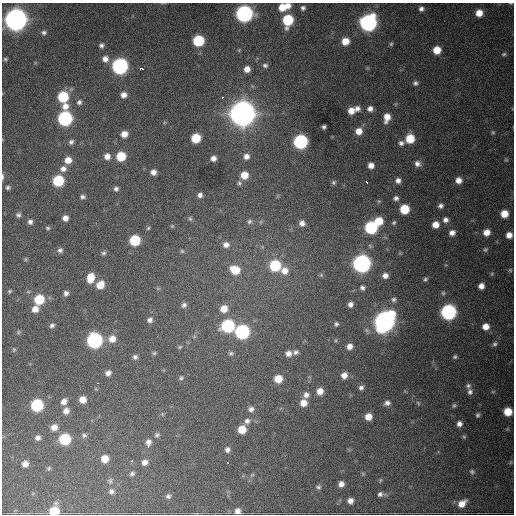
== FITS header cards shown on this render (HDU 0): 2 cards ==
NAXIS1  =                  512 / Axis length
NAXIS2  =                  512 / Axis length

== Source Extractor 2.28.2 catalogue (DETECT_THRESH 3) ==
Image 512 x 512 px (HDU 0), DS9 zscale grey, 1 PNG px = 1 image px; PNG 516 x 516 px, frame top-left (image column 1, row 512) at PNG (2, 3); no overlay
Background 1970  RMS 42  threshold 126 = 3 sigma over >= 5 px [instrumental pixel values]
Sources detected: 198; all 198 listed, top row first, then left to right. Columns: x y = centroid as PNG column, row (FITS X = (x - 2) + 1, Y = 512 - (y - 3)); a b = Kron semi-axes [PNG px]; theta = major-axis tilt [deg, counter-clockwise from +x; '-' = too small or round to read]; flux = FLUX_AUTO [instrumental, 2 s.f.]
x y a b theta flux
511 3 5 3 - 2.3e+03
287 6 7 5 20 1.9e+04
282 7 8 7 - 4.2e+04
303 8 4 4 - 6.5e+03
421 9 6 6 - 9.9e+03
479 13 7 7 - 3.4e+04
244 14 8 8 - 1.1e+06
16 19 10 9 - 2.8e+06
288 20 8 7 - 1.7e+05
368 23 8 8 - 1.1e+06
44 33 7 6 - 7.5e+03
198 41 7 7 - 1.7e+05
345 41 7 6 - 3.6e+04
391 44 5 5 - 4.2e+03
101 45 6 5 - 8.3e+03
437 50 6 6 - 4.9e+04
504 54 6 4 16 4.4e+03
5 59 5 4 - 3.9e+03
105 59 8 8 - 1.9e+04
265 65 8 6 -11 8.7e+03
120 66 8 8 - 8.6e+05
141 69 5 3 - 1.6e+04
247 69 7 7 - 2.2e+04
415 83 6 5 - 7.5e+03
124 95 6 6 - 1.7e+04
63 97 7 7 - 1.6e+05
222 98 3 2 - 4.6e+03
79 102 7 7 - 9.4e+03
65 106 10 9 - 2.3e+04
357 109 7 7 - 1.3e+04
370 109 7 6 - 1.4e+04
351 111 7 6 - 2.8e+04
242 113 11 11 - 3.8e+06
387 117 10 6 78 3.2e+04
65 118 8 8 - 5.5e+05
324 127 4 4 - 6.6e+03
359 131 7 7 - 2.9e+04
493 132 5 4 - 3.8e+03
124 134 7 6 - 2.5e+04
196 138 7 6 - 8.7e+04
410 139 7 7 - 7.7e+04
71 142 7 6 - 9.0e+03
300 142 8 7 - 5.2e+05
401 143 7 6 - 1.0e+04
107 156 8 7 - 1.9e+04
121 156 7 7 - 9.0e+04
246 156 7 7 - 1.5e+04
213 158 6 5 - 1.5e+04
68 160 8 7 - 2.8e+04
506 160 6 4 -1 3.5e+03
417 164 8 7 - 1.4e+04
371 165 6 6 - 2.0e+04
63 169 9 8 - 1.6e+04
153 172 6 5 - 1.5e+04
244 175 7 7 - 4.2e+04
2 177 9 3 -90 5.6e+03
398 180 7 7 - 1.3e+04
458 180 7 6 - 2.1e+04
58 181 7 7 - 1.7e+05
334 182 6 5 - 5.4e+03
366 182 3 2 - 5.9e+03
239 183 7 6 - 6.2e+03
8 187 6 6 - 6.8e+03
116 189 6 6 - 8.3e+03
200 195 5 5 - 9.7e+03
82 197 7 6 - 7.7e+03
396 198 6 5 - 9.2e+03
379 201 5 5 - 3.5e+03
440 206 6 5 - 9.7e+03
404 209 7 6 - 9.9e+04
504 214 6 6 - 4.1e+04
18 215 7 7 - 8.2e+03
65 218 6 5 - 1.5e+04
190 219 6 5 - 4.8e+03
445 220 8 7 - 1.3e+04
249 221 8 6 44 8.2e+03
379 221 7 7 - 6.3e+04
30 222 7 6 - 1.0e+04
261 222 7 4 -72 4.1e+03
394 222 6 5 - 4.8e+03
302 223 7 6 - 1.6e+04
435 225 7 6 - 2.9e+04
172 226 5 5 - 3.0e+03
371 227 7 7 - 3.1e+05
48 228 6 5 - 4.9e+03
148 228 5 4 - 3.6e+03
486 232 7 7 - 2.7e+04
452 233 7 6 - 1.7e+04
509 235 6 6 - 2.1e+04
135 240 7 7 - 1.4e+05
226 245 8 7 - 1.6e+04
60 250 7 7 - 8.9e+03
485 250 7 5 57 5.1e+03
182 251 5 5 - 4.2e+03
104 253 6 5 - 6.1e+03
26 259 6 4 90 3.6e+03
361 264 8 8 - 1.3e+06
275 265 7 7 - 1.8e+05
235 270 9 8 - 6.8e+04
510 270 5 5 - 3.9e+03
284 271 10 9 - 2.8e+04
321 275 6 5 - 3.9e+03
385 276 7 7 - 1.7e+04
90 278 9 6 76 5.1e+04
425 279 6 5 - 5.8e+03
100 285 8 7 - 4.3e+04
481 286 5 5 - 1.9e+04
158 288 6 4 19 3.6e+03
362 288 7 6 - 8.4e+03
10 291 5 4 - 3.9e+03
66 293 5 5 - 9.6e+03
443 293 6 5 - 5.3e+03
39 299 7 7 - 1.0e+05
394 299 7 6 - 8.2e+03
350 304 6 5 - 1.2e+04
184 305 7 6 - 9.8e+03
35 309 7 7 - 2.3e+04
224 309 8 8 - 3.3e+04
448 312 8 8 - 7.3e+05
150 320 7 7 - 1.0e+04
384 321 11 9 54 2.1e+06
336 324 5 5 - 5.8e+03
52 325 6 5 - 8.2e+03
228 326 8 7 - 3.1e+05
486 327 7 7 - 2.7e+04
18 332 6 5 - 4.9e+03
242 332 8 8 - 5.1e+05
194 337 6 4 19 3.8e+03
112 339 9 8 - 2.9e+04
94 340 8 8 - 6.9e+05
495 344 8 7 - 7.7e+03
350 346 6 6 - 1.8e+04
180 347 6 4 45 3.9e+03
14 349 7 5 89 5.3e+03
296 352 8 6 23 8.1e+03
154 353 6 5 - 4.4e+03
231 353 6 6 - 5.9e+03
288 354 7 6 - 1.5e+04
135 357 6 5 - 8.2e+03
455 357 5 5 - 4.9e+03
108 373 6 5 - 1.3e+04
344 375 7 6 - 2.1e+04
181 378 6 5 - 5.3e+03
278 379 6 6 - 4.6e+04
98 383 2 2 - 2.5e+03
468 386 7 7 - 8.2e+03
361 387 6 6 - 8.6e+03
320 391 6 6 - 2.6e+04
470 392 8 6 -74 1.0e+04
493 392 6 4 1 3.3e+03
306 395 8 7 - 1.3e+04
82 400 6 6 - 2.8e+04
64 401 7 6 - 1.6e+04
303 403 7 7 - 2.7e+04
387 403 7 6 - 1.1e+04
418 403 6 4 -46 4.1e+03
37 405 7 7 - 2.6e+05
454 405 6 5 - 4.8e+03
251 409 6 6 - 1.1e+04
66 411 7 6 - 1.6e+04
508 412 6 6 - 5.9e+04
162 414 6 4 -45 3.7e+03
478 415 5 4 - 5.4e+03
368 417 6 6 - 2.9e+04
247 421 8 7 - 1.1e+04
459 424 6 6 - 1.3e+04
54 427 7 7 - 2.1e+04
242 429 6 6 - 4.9e+04
84 435 7 6 - 6.5e+03
157 435 7 6 - 7.0e+03
464 437 5 5 - 4.0e+03
38 438 7 6 - 1.1e+04
65 439 7 7 - 1.8e+05
148 442 9 7 30 1.4e+04
148 446 4 3 - 7.1e+03
227 449 7 6 - 9.4e+03
105 459 7 6 - 3.7e+04
132 461 3 3 - 4.6e+03
145 462 7 6 - 1.6e+04
510 462 6 5 - 4.4e+03
228 463 3 2 - 4.1e+03
25 464 6 5 - 1.9e+04
49 468 6 5 - 4.8e+03
472 472 7 7 - 6.7e+03
132 473 7 6 - 7.1e+03
363 474 6 4 -47 3.3e+03
252 475 6 4 18 3.7e+03
380 480 7 3 81 3.4e+03
110 481 8 5 80 6.9e+03
341 484 6 6 - 1.6e+04
318 487 7 6 - 6.4e+03
111 491 7 7 - 1.0e+04
381 494 9 5 -3 1.0e+04
168 496 7 6 - 7.1e+03
350 501 5 5 - 1.6e+04
462 503 10 7 40 3.1e+04
54 511 9 7 53 6.9e+04
237 511 7 7 - 1.4e+04
At the frame edge (FLAGS 8, measured only in part): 3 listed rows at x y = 511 3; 2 177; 54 511